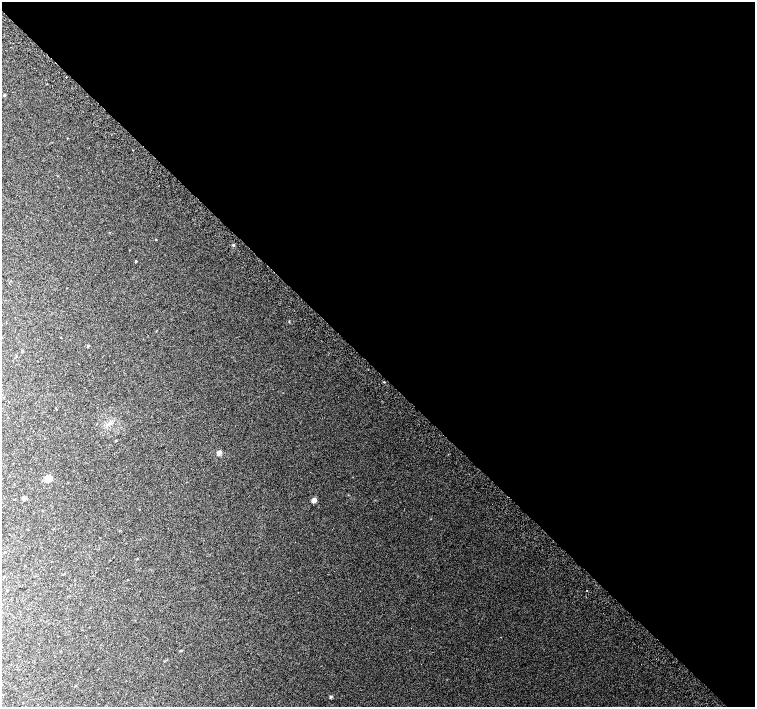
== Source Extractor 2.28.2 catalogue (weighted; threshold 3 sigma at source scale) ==
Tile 8 of 4 x 4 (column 4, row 2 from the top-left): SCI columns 4558-6063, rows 3072-4480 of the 6096 x 6079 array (HDU 1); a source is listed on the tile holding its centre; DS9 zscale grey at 2 x 2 block average (1 PNG px = mean of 2 x 2 image px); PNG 757 x 709 px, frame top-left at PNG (2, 2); no overlay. Shown black and unused: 52% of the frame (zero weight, under 2 of 3 exposures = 2% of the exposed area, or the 3 px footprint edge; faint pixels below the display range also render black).
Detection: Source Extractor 2.28.2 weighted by HDU 2 'WHT'; one run over the whole footprint, this tile lists its part. Background 0.0558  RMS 0.013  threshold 0.0604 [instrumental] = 3 sigma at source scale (4.5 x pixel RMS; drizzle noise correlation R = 1.50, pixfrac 1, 0.0396/0.0396 arcsec/px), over >= 5 px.
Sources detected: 14; all 14 listed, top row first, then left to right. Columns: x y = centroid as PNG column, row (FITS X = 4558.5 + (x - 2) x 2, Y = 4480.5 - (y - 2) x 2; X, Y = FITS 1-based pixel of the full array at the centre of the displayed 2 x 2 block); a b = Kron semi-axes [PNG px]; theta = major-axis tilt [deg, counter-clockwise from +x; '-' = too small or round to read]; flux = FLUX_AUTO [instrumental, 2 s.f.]
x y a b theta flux
66 77 2 2 - 1.9
4 95 3 3 - 3
233 245 3 3 - 2.7
136 261 3 2 - 2
88 346 3 2 - 2.1
22 351 3 2 - 2
116 441 2 2 - 2
219 453 4 4 - 14
48 478 10 7 -25 16
24 498 4 4 - 6.7
314 500 5 4 - 15
587 591 2 2 - 1.5
180 651 3 2 - 1.8
331 697 4 3 - 3.2
Diffuse or blended objects may show on this block-average render without a row.